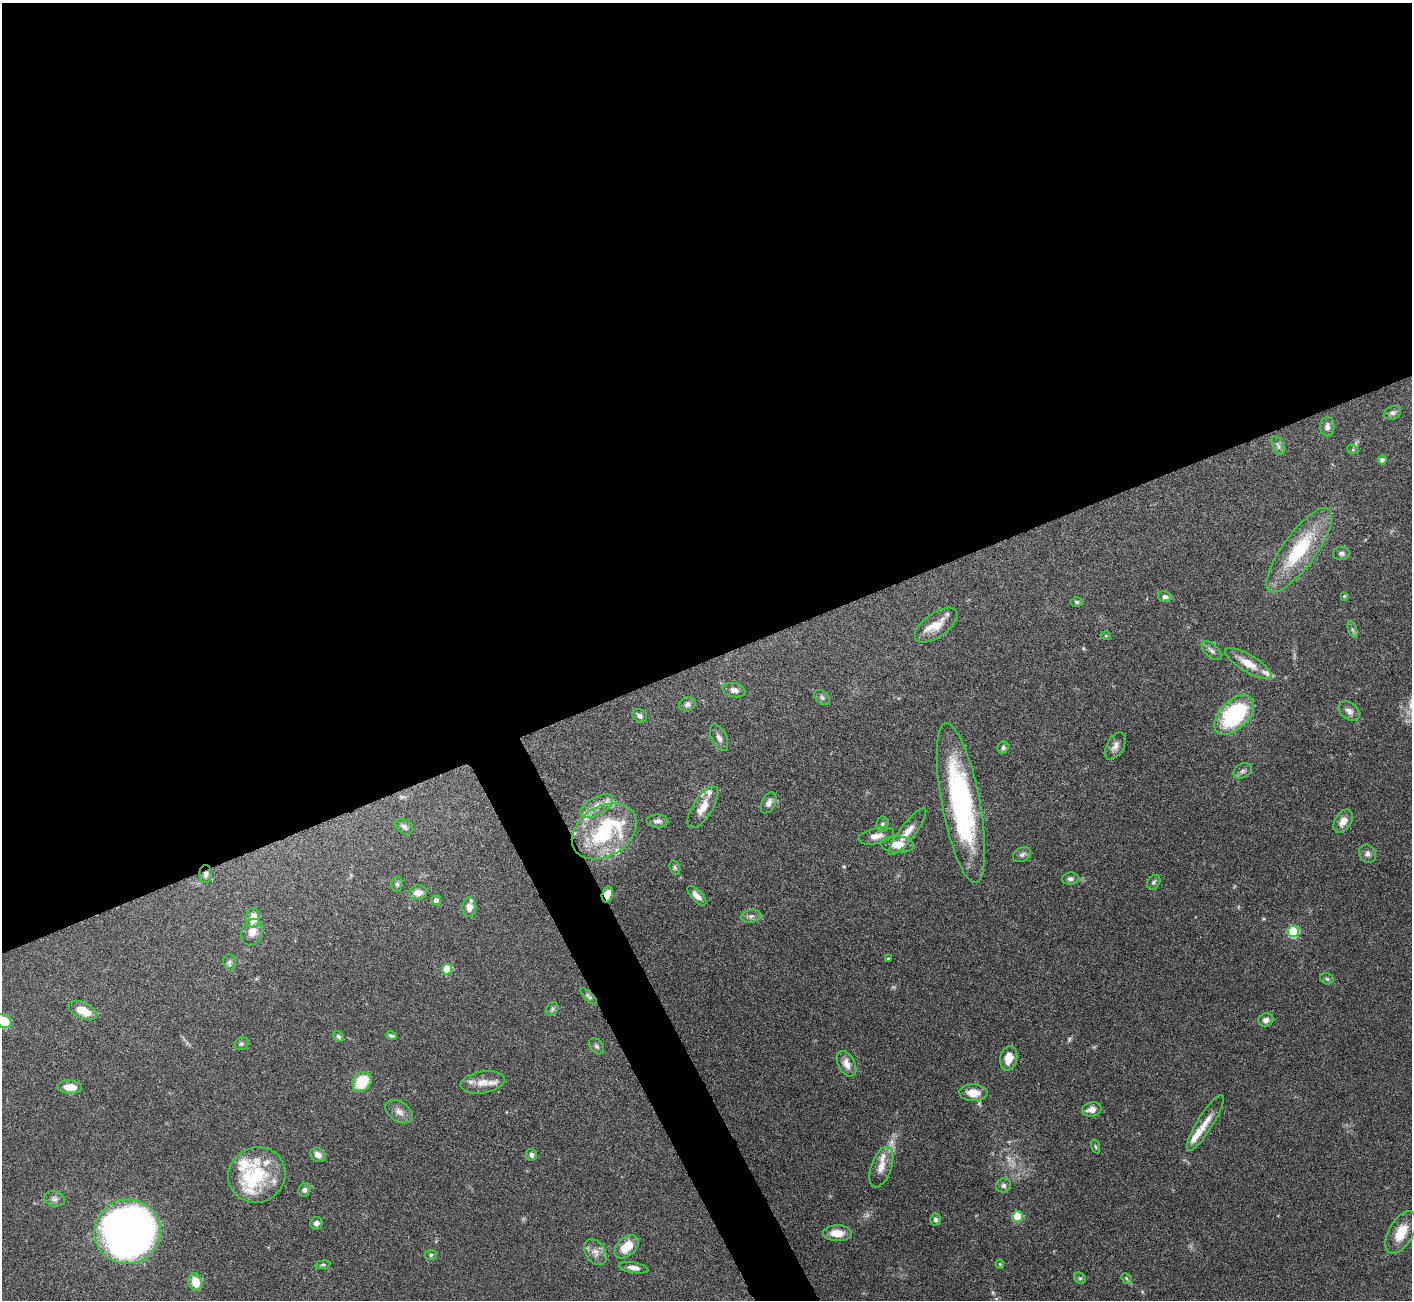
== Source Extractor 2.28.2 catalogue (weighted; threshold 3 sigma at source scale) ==
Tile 2 of 4 x 4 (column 2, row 1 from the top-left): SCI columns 1411-2820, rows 4047-5344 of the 5644 x 5631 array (HDU 1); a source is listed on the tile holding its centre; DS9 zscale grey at full resolution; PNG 1414 x 1302 px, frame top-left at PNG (2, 3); each listed source drawn as its Kron ellipse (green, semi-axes under 4 px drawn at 4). Shown black and unused: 53% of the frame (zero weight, under 3 of 6 exposures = <1% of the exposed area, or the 3 px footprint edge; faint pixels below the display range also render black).
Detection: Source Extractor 2.28.2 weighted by HDU 2 'WHT'; one run over the whole footprint, this tile lists its part. Background 0.0973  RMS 0.0033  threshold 0.0137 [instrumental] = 3 sigma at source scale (4.09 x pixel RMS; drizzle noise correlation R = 1.36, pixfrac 0.8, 0.05/0.05 arcsec/px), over >= 5 px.
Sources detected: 119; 3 too faint to see at this stretch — neither listed nor drawn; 18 inside a brighter listed object's ellipse — not listed separately; the other 98 listed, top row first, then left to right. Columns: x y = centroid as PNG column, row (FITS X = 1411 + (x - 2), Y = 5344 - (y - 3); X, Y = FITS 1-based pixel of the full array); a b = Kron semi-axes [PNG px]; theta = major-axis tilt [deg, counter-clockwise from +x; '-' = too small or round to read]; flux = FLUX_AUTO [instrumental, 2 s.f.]
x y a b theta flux
1392 413 9 6 22 0.94
1327 427 10 7 90 1.4
1278 445 10 5 -63 0.94
1353 450 6 4 -19 0.37
1382 460 4 4 - 1.3
1299 550 51 16 54 23
1341 553 8 6 1 0.91
1344 596 4 4 - 0.25
1165 597 7 5 -9 0.88
1077 602 6 5 - 0.6
936 625 25 12 36 5.5
1352 630 8 4 -71 0.59
1106 636 5 3 - 0.26
1212 651 12 6 -42 1.2
1248 663 26 8 -31 5
734 690 11 7 -12 1.5
822 698 9 6 -39 0.86
687 704 8 7 - 1.1
1349 711 12 8 -38 1.7
1234 715 24 14 44 35
640 716 8 6 -33 0.96
719 738 14 7 -64 1.6
1115 746 15 8 59 2
1003 747 6 5 - 0.81
1242 771 10 7 30 1
769 803 11 6 63 1.5
961 803 81 19 -79 57
597 806 18 9 30 3.4
703 807 24 9 57 4.2
657 821 11 6 -1 1.2
1343 821 12 8 58 3
882 824 7 6 - 0.7
404 827 9 6 -39 1.1
604 831 35 24 32 27
908 832 29 7 52 3.8
876 836 18 8 12 2.4
897 845 16 8 -5 4.6
1022 854 9 7 32 1
1368 854 9 8 - 1.2
675 868 7 5 -73 0.54
206 874 9 6 89 1.2
1070 879 8 6 5 1
1154 882 8 6 54 0.69
397 884 8 5 89 0.63
418 893 9 7 5 2.1
607 894 8 5 77 2.9
697 896 12 5 -45 1.7
436 900 5 5 - 1.2
469 907 10 7 88 2.4
751 916 10 6 10 1.1
253 918 10 7 85 4.1
1293 931 5 5 - 20
252 932 13 10 69 3
888 959 3 3 - 0.49
229 962 8 6 -79 0.73
447 969 5 5 - 12
1327 979 7 5 -25 0.63
589 996 10 4 -44 0.67
552 1009 7 5 49 0.68
83 1010 15 8 -26 5.4
1266 1020 7 6 - 1.3
3 1021 8 6 -26 8.7
339 1036 6 5 - 0.66
391 1036 6 3 -15 0.59
241 1044 7 6 - 0.64
597 1046 9 6 -51 0.77
1009 1058 12 8 78 4
846 1064 14 8 -62 2.8
362 1082 10 9 - 12
483 1082 22 11 9 3.6
70 1087 12 6 -3 4.2
973 1093 14 8 -2 4.5
1092 1109 10 7 11 2.4
399 1112 15 9 -34 2.2
1205 1123 32 7 58 4.1
1096 1147 7 3 -71 0.4
318 1155 8 6 -39 2
531 1155 6 5 - 1.1
881 1167 21 10 70 3.5
257 1175 29 27 27 17
1003 1185 7 7 - 0.99
305 1190 7 6 - 0.82
54 1199 10 7 -13 1.3
1017 1217 5 5 - 13
936 1220 6 5 - 0.76
316 1223 6 6 - 1.1
127 1232 33 32 - 220
1401 1232 23 12 61 7.2
837 1233 14 8 -2 4.7
627 1247 14 9 43 6.2
595 1252 14 10 -55 2.4
431 1255 6 5 - 0.56
1000 1264 5 4 - 0.44
323 1265 7 4 8 0.47
633 1268 15 5 -9 1.7
1080 1278 6 5 - 0.51
1126 1278 6 4 -46 0.41
195 1282 8 6 -73 5.3
Overlapping masked pixels (flux is a lower limit): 3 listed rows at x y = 206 874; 607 894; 589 996
Isophote crosses this tile's border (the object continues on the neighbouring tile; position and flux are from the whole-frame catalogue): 1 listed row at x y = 3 1021